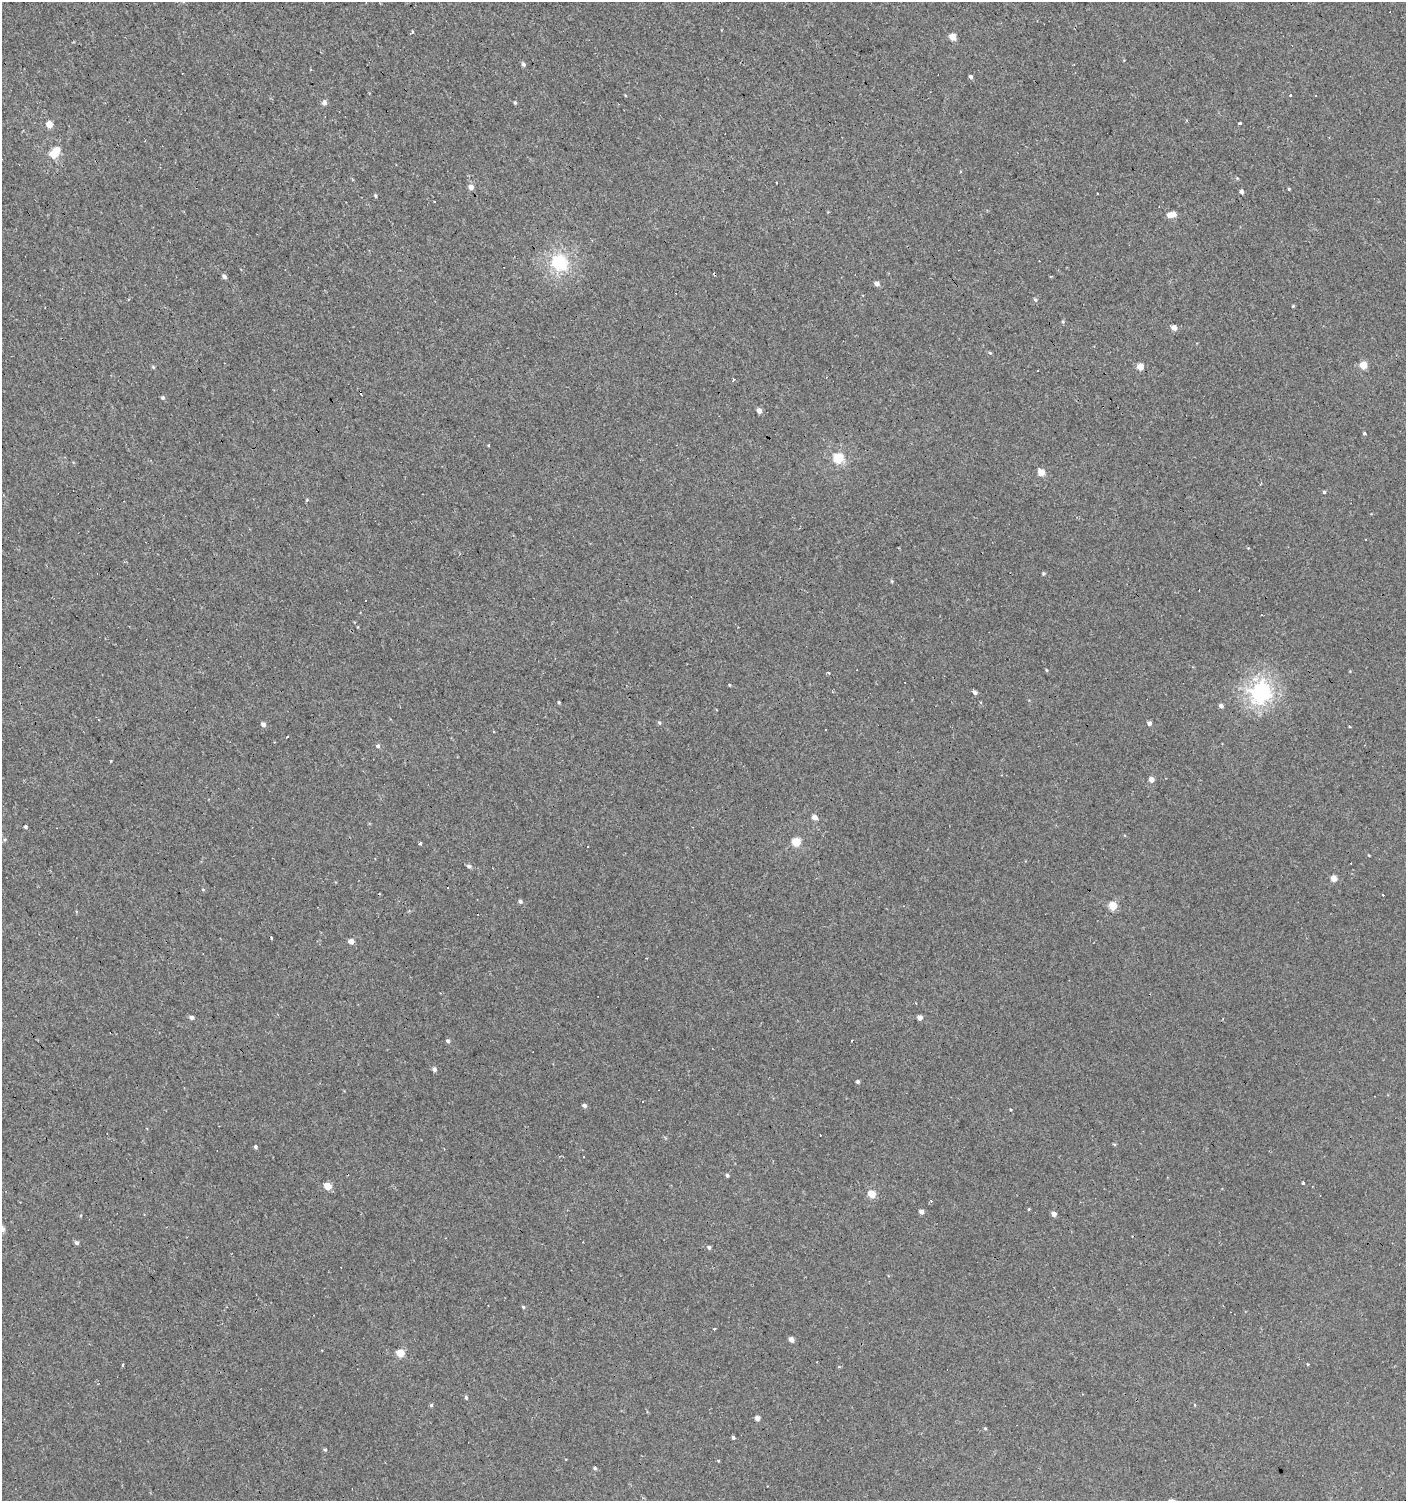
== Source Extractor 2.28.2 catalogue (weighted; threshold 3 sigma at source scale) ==
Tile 11 of 4 x 4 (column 3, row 3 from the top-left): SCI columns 3007-4410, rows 1499-2997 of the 5950 x 5995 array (HDU 1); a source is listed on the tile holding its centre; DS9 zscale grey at full resolution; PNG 1408 x 1503 px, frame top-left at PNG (2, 2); no overlay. Shown black and unused: <1% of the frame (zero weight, under 2 of 3 exposures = <1% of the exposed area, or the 3 px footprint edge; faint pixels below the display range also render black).
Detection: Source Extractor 2.28.2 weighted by HDU 2 'WHT'; one run over the whole footprint, this tile lists its part. Background 0.0013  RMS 0.0039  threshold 0.0174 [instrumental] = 3 sigma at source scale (4.5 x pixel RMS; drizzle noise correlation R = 1.50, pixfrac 1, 0.0396/0.0396 arcsec/px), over >= 5 px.
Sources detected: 110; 18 cosmic-ray / hot-pixel residue — not listed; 1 inside a brighter listed object's ellipse — not listed separately; the other 91 listed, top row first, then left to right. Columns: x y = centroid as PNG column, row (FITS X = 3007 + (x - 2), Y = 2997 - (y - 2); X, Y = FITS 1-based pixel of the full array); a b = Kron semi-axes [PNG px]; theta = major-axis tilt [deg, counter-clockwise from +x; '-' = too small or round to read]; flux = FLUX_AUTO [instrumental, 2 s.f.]
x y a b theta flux
412 32 3 3 - 0.86
952 37 5 4 - 5.5
523 64 5 5 - 0.76
971 77 4 4 - 0.8
1290 95 3 3 - 0.89
1315 96 3 2 - 0.39
324 103 5 4 - 1.9
515 103 4 3 - 0.47
1239 123 3 3 - 0.98
49 124 4 4 - 5
57 150 5 5 - 3.7
53 154 5 5 - 11
470 187 5 4 - 2.3
1242 192 4 4 - 1.3
375 196 4 3 - 0.47
1170 215 5 5 - 3.3
559 262 6 6 - 71
224 276 5 4 - 1.1
877 284 5 4 - 1.6
1293 306 5 3 - 0.38
1063 321 5 3 - 0.37
1174 327 5 4 - 2.4
990 353 5 3 - 0.42
1363 365 4 4 - 9.3
1140 366 4 4 - 4.9
153 367 5 4 - 0.44
163 398 5 4 - 0.7
759 411 4 4 - 2.3
1364 433 4 3 - 0.47
838 458 5 5 - 25
1041 472 5 4 - 6.5
1324 493 3 3 - 1.8
307 500 4 3 - 0.47
1365 539 2 2 - 0.32
1043 573 4 4 - 0.47
892 581 4 4 - 0.38
1046 670 5 3 - 0.32
829 673 3 3 - 0.78
730 685 4 3 - 0.29
975 692 4 4 - 1.4
1261 692 7 7 - 120
559 702 4 3 - 0.36
1221 706 4 4 - 1.3
659 723 5 4 - 0.51
1149 723 4 4 - 1.3
263 724 4 4 - 1.4
825 729 3 3 - 0.52
287 737 3 2 - 0.82
378 746 5 4 - 0.91
1151 779 4 4 - 2.8
815 817 5 4 - 2.3
25 827 4 4 - 0.74
796 842 5 5 - 13
420 843 4 3 - 1.6
469 866 5 4 - 0.92
1334 878 4 4 - 4.2
1383 895 3 3 - 2.6
520 901 5 5 - 0.67
1113 906 5 5 - 12
351 941 4 4 - 2.7
646 958 3 2 - 0.27
192 1017 4 4 - 1
920 1018 4 4 - 1.8
448 1041 5 4 - 0.74
434 1069 5 4 - 1.2
858 1081 4 4 - 0.72
642 1101 3 3 - 0.67
584 1106 5 4 - 0.99
256 1147 4 4 - 0.62
727 1175 4 4 - 0.76
1303 1183 4 3 - 0.63
328 1186 5 4 - 7.8
872 1194 5 4 - 8.6
1029 1209 4 3 - 0.31
921 1212 5 4 - 1.6
1054 1214 4 4 - 2.1
2 1229 5 4 - 2.8
77 1243 5 5 - 0.78
709 1247 4 4 - 0.72
523 1307 4 4 - 0.43
791 1340 4 4 - 2.2
400 1353 5 5 - 9.7
123 1364 4 2 - 0.41
466 1397 5 4 - 0.54
431 1405 4 3 - 0.48
757 1418 4 4 - 2
985 1428 4 4 - 0.41
733 1437 4 4 - 0.58
325 1449 5 3 - 0.38
718 1460 4 3 - 0.31
595 1468 5 4 - 0.55
Isophote crosses this tile's border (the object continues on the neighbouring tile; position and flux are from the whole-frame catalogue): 1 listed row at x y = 2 1229